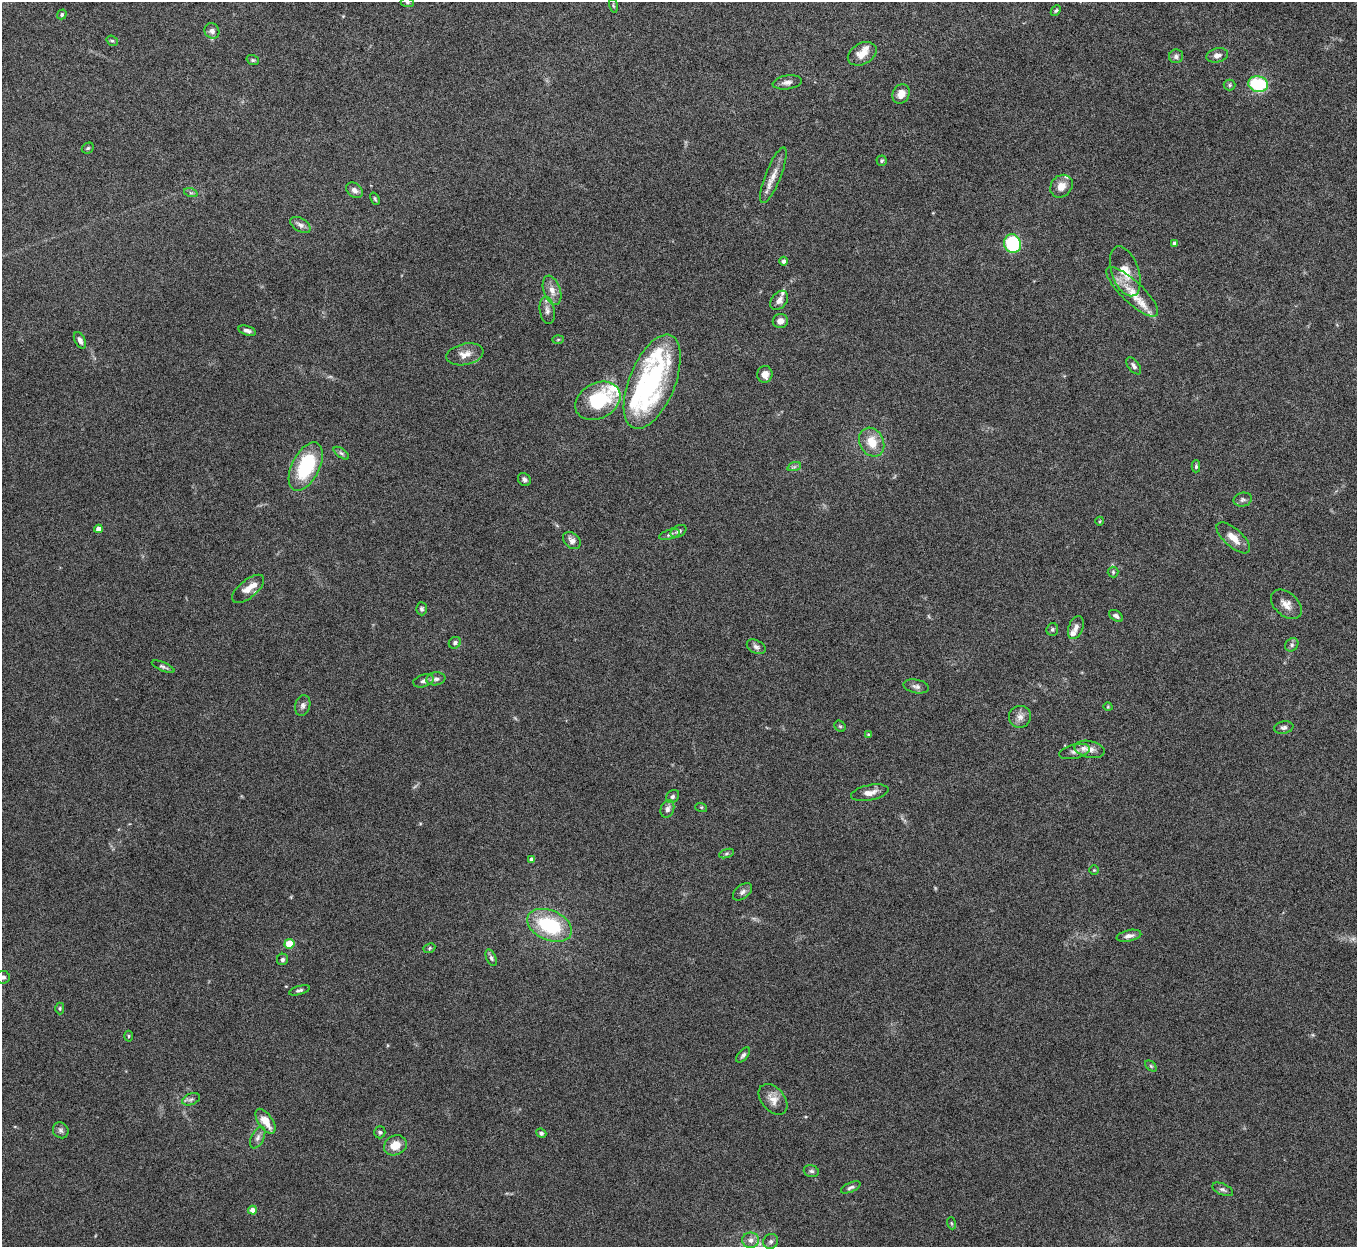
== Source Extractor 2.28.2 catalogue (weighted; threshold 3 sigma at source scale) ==
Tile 10 of 4 x 4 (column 2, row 3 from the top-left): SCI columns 1358-2712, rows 1397-2641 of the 5424 x 5408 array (HDU 1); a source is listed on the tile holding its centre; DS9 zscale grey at full resolution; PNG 1359 x 1249 px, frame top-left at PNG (2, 2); each listed source drawn as its Kron ellipse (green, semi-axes under 4 px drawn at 4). Nothing masked; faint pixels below the display range render black.
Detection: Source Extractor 2.28.2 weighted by HDU 2 'WHT'; one run over the whole footprint, this tile lists its part. Background 0.142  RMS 0.0057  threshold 0.0232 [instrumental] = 3 sigma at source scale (4.09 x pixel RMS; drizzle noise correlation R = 1.36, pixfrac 0.8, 0.05/0.05 arcsec/px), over >= 5 px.
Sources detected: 119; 1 too faint to see at this stretch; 2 inside a brighter object's white glare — neither listed nor drawn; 7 inside a brighter listed object's ellipse — not listed separately; the other 109 listed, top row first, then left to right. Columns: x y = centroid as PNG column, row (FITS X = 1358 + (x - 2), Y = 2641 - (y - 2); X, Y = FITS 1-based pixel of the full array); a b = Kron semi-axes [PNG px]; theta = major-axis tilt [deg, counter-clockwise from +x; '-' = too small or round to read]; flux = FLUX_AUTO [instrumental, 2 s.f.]
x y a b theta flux
407 2 7 4 -6 0.81
613 6 7 3 -77 0.57
1056 11 6 4 48 0.87
62 14 5 4 - 0.92
212 31 8 7 - 2.3
112 41 6 5 - 0.82
862 54 15 10 28 5.9
1217 55 11 7 14 2.6
1176 56 7 7 - 1.6
253 60 6 5 - 0.81
787 82 15 7 8 2.9
1258 84 10 8 -14 32
1230 85 6 5 - 0.83
901 94 10 8 63 5.3
88 148 6 5 - 0.87
882 161 5 5 - 0.88
773 175 30 7 68 6
1061 186 12 10 47 5.1
354 190 9 7 -40 2.6
191 193 7 4 -18 0.97
375 199 6 4 -69 0.76
300 225 11 6 -31 2.1
1174 243 4 3 - 1.8
1012 244 9 8 - 36
784 261 4 4 - 1.6
1125 271 26 13 -71 10
552 290 15 8 -71 4.6
1132 292 34 10 -43 12
779 300 11 7 50 2.5
547 310 14 7 -82 2.7
780 321 7 7 - 2.7
247 331 9 5 -18 1.9
80 340 9 5 -62 2.3
558 340 6 4 2 0.64
465 354 19 10 12 5.4
1134 366 10 5 -53 1.6
765 374 8 7 - 3.8
652 382 50 23 68 79
598 401 24 17 29 32
872 442 15 12 -61 9.6
341 453 9 4 -35 1.2
306 466 26 13 63 36
1196 466 6 4 90 0.87
794 467 7 4 19 0.93
524 479 7 6 - 1.6
1243 500 9 7 12 1.5
1100 521 4 3 - 0.42
98 529 4 4 - 3.9
679 531 8 5 29 1.8
670 535 11 4 16 1.4
1233 538 21 9 -41 6
572 540 10 7 -41 2.5
1113 572 5 5 - 0.83
248 589 19 9 40 5.5
1286 604 18 11 -42 4.8
422 609 6 5 - 1
1116 616 8 5 -34 1.5
1076 628 12 7 69 2.5
1052 629 6 6 - 0.98
455 643 6 5 - 1.4
1292 645 7 6 - 1.3
756 647 10 6 -26 1.8
163 667 12 4 -23 1.3
436 679 10 6 8 2.1
423 681 10 6 19 1.9
916 686 13 6 -11 2.1
303 705 10 7 74 2.1
1108 707 4 3 - 0.42
1020 717 11 11 - 3.4
840 726 6 5 - 0.71
1284 728 9 6 11 1.5
868 735 4 4 - 0.76
1090 749 15 8 -12 4.6
1074 751 16 7 12 2.9
870 793 19 7 11 4.2
672 797 7 5 46 1.3
701 807 6 4 -17 0.63
667 809 9 6 71 2
726 854 8 3 19 0.92
532 859 4 4 - 2.6
1094 870 5 4 - 0.57
742 892 11 7 38 2
549 925 23 15 -23 35
1129 936 12 5 12 2.3
289 944 5 5 - 16
429 948 6 4 25 0.78
491 958 9 5 -66 1.3
282 959 6 5 - 1.3
3 977 7 6 - 1.6
299 990 11 4 16 1.2
60 1008 6 4 -90 0.77
128 1036 5 3 - 0.54
743 1055 9 5 50 1.4
1151 1066 6 4 -45 0.75
191 1099 9 5 21 1.5
773 1099 17 11 -49 5.3
265 1121 14 7 -55 7.8
61 1130 8 7 - 1.6
380 1132 6 5 - 1.1
541 1133 5 4 - 1.1
258 1137 12 6 65 2.2
395 1145 12 9 24 7.4
811 1171 8 5 -15 1.2
851 1187 10 4 24 1.4
1223 1189 11 5 -23 1.5
252 1210 4 4 - 4.1
951 1223 6 4 -71 0.65
751 1240 8 7 - 2.8
771 1241 8 7 - 1.4
Isophote crosses this tile's border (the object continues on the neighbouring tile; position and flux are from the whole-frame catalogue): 2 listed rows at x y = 407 2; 3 977